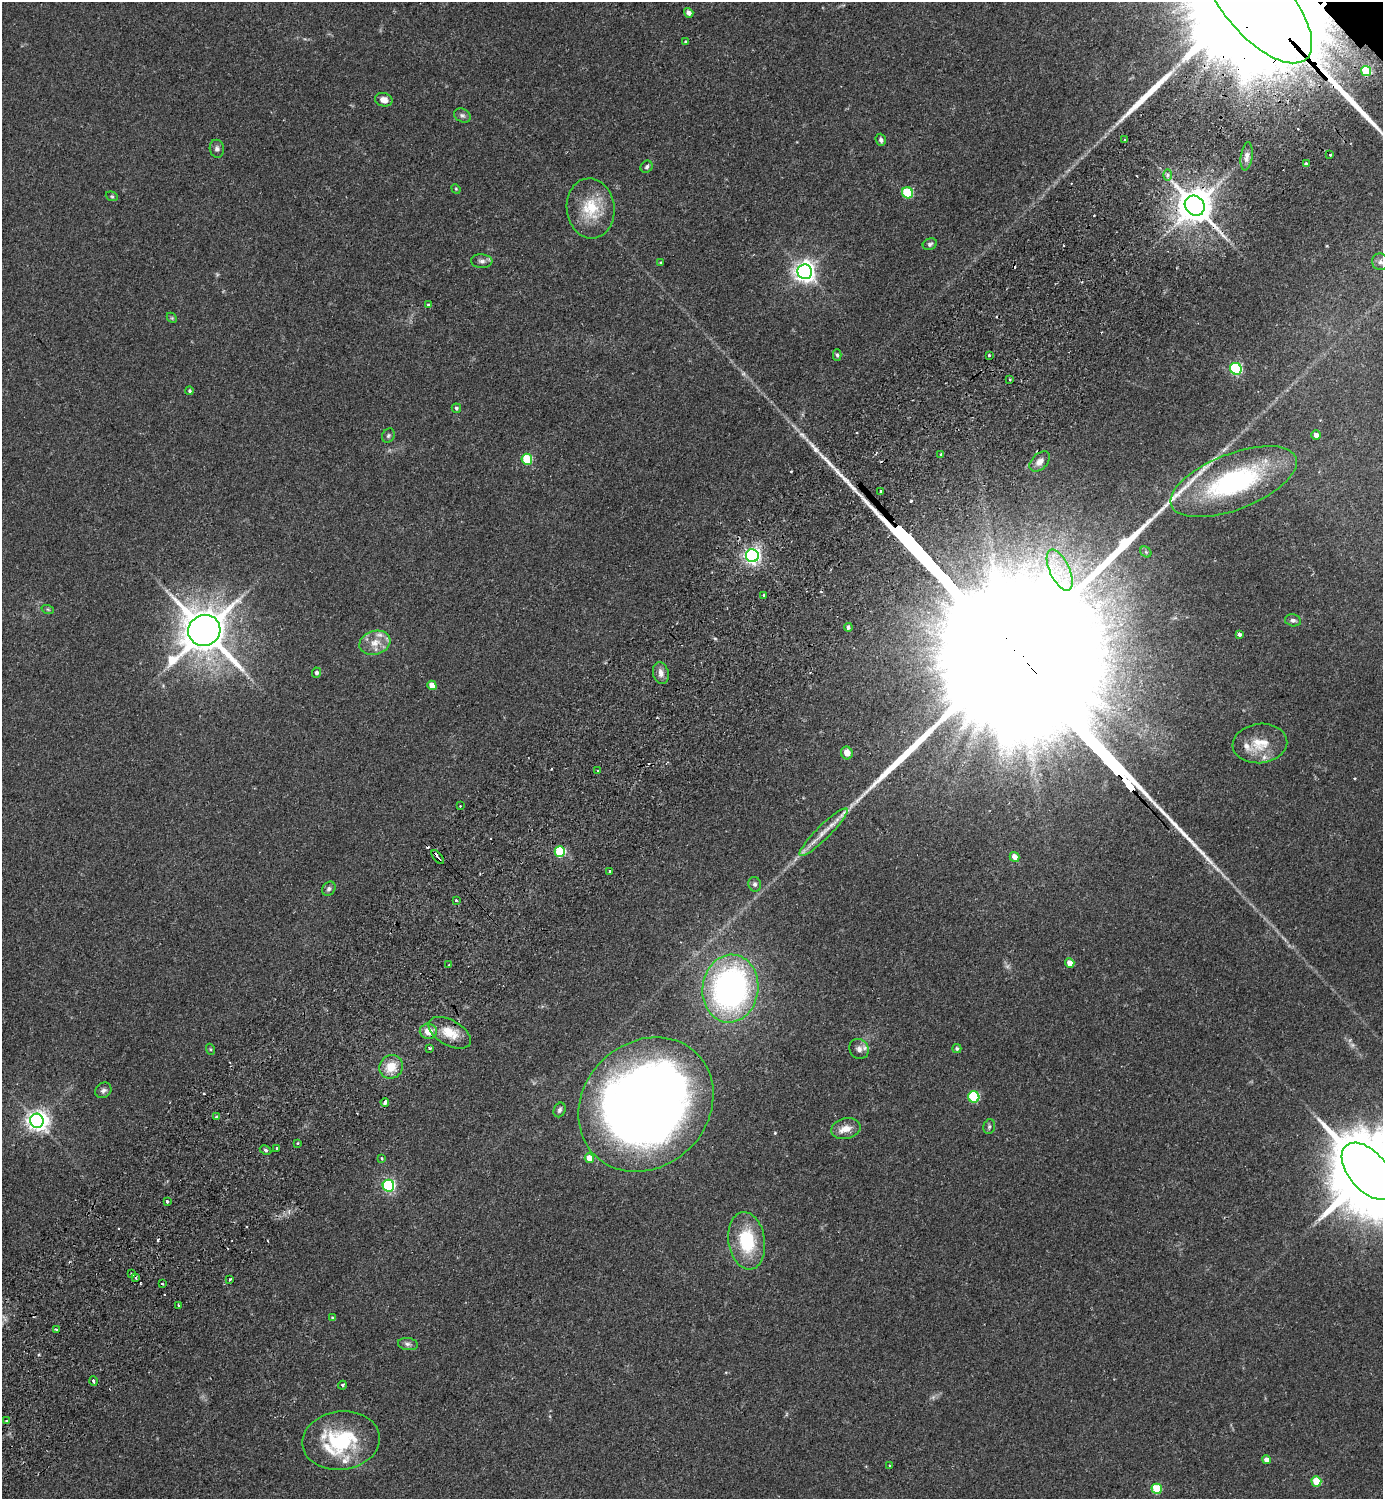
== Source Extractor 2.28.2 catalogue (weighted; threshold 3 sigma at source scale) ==
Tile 7 of 4 x 4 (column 3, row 2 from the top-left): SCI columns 3106-4486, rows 3037-4533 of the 6069 x 6073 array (HDU 1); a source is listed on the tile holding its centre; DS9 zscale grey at full resolution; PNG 1385 x 1501 px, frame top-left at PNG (2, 2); each listed source drawn as its Kron ellipse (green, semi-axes under 4 px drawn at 4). Shown black and unused: <1% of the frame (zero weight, under 2 of 3 exposures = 3% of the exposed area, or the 3 px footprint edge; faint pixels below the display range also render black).
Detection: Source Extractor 2.28.2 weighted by HDU 2 'WHT'; one run over the whole footprint, this tile lists its part. Background 0.174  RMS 0.0076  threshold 0.0341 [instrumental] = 3 sigma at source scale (4.5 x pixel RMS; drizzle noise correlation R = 1.50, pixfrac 1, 0.05/0.05 arcsec/px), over >= 5 px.
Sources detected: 127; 1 too faint to see at this stretch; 1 inside a brighter object's white glare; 8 cosmic-ray / hot-pixel residue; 2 long thin detections or spike segments (spike, bleed or trail) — neither listed nor drawn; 7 inside a brighter listed object's ellipse — not listed separately; the other 108 listed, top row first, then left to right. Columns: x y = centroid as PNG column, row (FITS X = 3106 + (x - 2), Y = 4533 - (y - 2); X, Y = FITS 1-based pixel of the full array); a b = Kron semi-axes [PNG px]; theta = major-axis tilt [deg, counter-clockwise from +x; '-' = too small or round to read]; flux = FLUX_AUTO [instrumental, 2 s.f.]
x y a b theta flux
1257 4 74 32 -48 58000
689 13 5 4 - 3.7
686 41 3 3 - 1.2
1366 71 5 5 - 34
384 100 9 6 -14 5.3
462 115 9 6 -31 2
881 140 6 5 - 1.9
1125 140 3 2 - 1.1
217 149 9 7 -78 2.3
1330 155 3 3 - 4.2
1247 156 14 6 82 3.5
1306 164 3 3 - 4.9
647 167 6 5 - 1.6
1168 175 6 4 88 1.5
456 189 5 4 - 0.81
908 193 6 5 - 44
112 196 6 4 -21 1
1195 206 10 9 - 1800
591 208 30 24 -83 29
930 244 7 5 20 1.7
482 261 10 7 -4 2.8
1380 262 8 8 - 3.3
661 263 3 3 - 0.95
805 272 7 7 - 480
428 305 3 3 - 1.8
172 318 6 4 -45 1
837 355 6 4 -88 1.2
989 355 3 3 - 1.6
1236 369 6 5 - 100
1010 379 3 3 - 0.92
190 391 4 4 - 1.2
456 408 5 4 - 1.4
1316 435 5 4 - 4
388 436 7 6 - 1.6
941 454 4 2 - 0.83
527 459 5 5 - 38
1040 462 12 7 44 4.9
1234 482 67 28 21 120
881 491 3 3 - 2.4
1146 552 6 5 - 1.3
752 556 6 6 - 290
1060 570 22 10 -65 15
764 595 3 3 - 1.4
48 610 6 4 -20 1
1293 620 8 6 -12 2.2
848 627 4 4 - 2
204 630 16 15 - 3300
1239 634 4 4 - 1.9
375 643 16 11 16 9.9
316 673 5 4 - 1.9
661 673 11 7 -77 4.4
432 685 5 4 - 8.6
1260 743 27 19 6 19
847 753 6 5 - 6.5
598 771 3 2 - 2
460 806 2 2 - 0.73
823 832 33 7 45 11
560 852 5 5 - 49
438 857 8 3 -51 8.1
1015 857 5 4 - 5.9
610 871 4 3 - 1.9
755 884 7 6 - 2.2
329 889 7 6 - 2.1
456 900 3 3 - 1.2
1070 963 5 4 - 8
449 965 3 2 - 1
730 989 34 28 81 230
428 1031 8 7 - 9.1
450 1033 23 12 -29 15
430 1048 3 3 - 0.91
210 1049 5 3 - 0.79
859 1049 10 9 - 4.1
957 1049 4 4 - 1.5
391 1067 12 11 - 14
103 1090 8 7 - 2.5
974 1097 6 5 - 53
385 1102 4 3 - 3.7
646 1105 72 62 44 900
560 1110 7 5 66 1.9
217 1117 4 3 - 4.6
37 1121 7 6 - 430
989 1127 7 5 75 1.5
846 1128 15 10 11 7.5
297 1143 3 2 - 0.82
277 1148 3 3 - 1.4
266 1150 6 4 -27 1.2
381 1158 4 3 - 1.4
589 1158 5 4 - 12
1368 1171 33 19 -50 12000
388 1186 6 5 - 130
167 1201 3 3 - 1.7
747 1241 29 18 -81 41
132 1274 4 3 - 3.4
135 1278 4 3 - 2.4
230 1279 3 2 - 0.82
162 1284 3 2 - 0.95
178 1305 3 2 - 0.75
333 1318 4 3 - 1.1
56 1330 3 3 - 1.6
408 1344 10 6 -8 2.4
93 1381 5 3 - 1.6
342 1385 4 4 - 1.6
7 1421 3 2 - 1.5
341 1441 39 29 8 62
1266 1460 4 4 - 4.6
890 1466 4 2 - 0.66
1316 1481 5 5 - 20
1157 1489 5 5 - 32
Overlapping masked pixels (flux is a lower limit): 4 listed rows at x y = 1257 4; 1195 206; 438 857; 135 1278
Isophote crosses this tile's border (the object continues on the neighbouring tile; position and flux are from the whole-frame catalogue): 2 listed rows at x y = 1257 4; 1368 1171